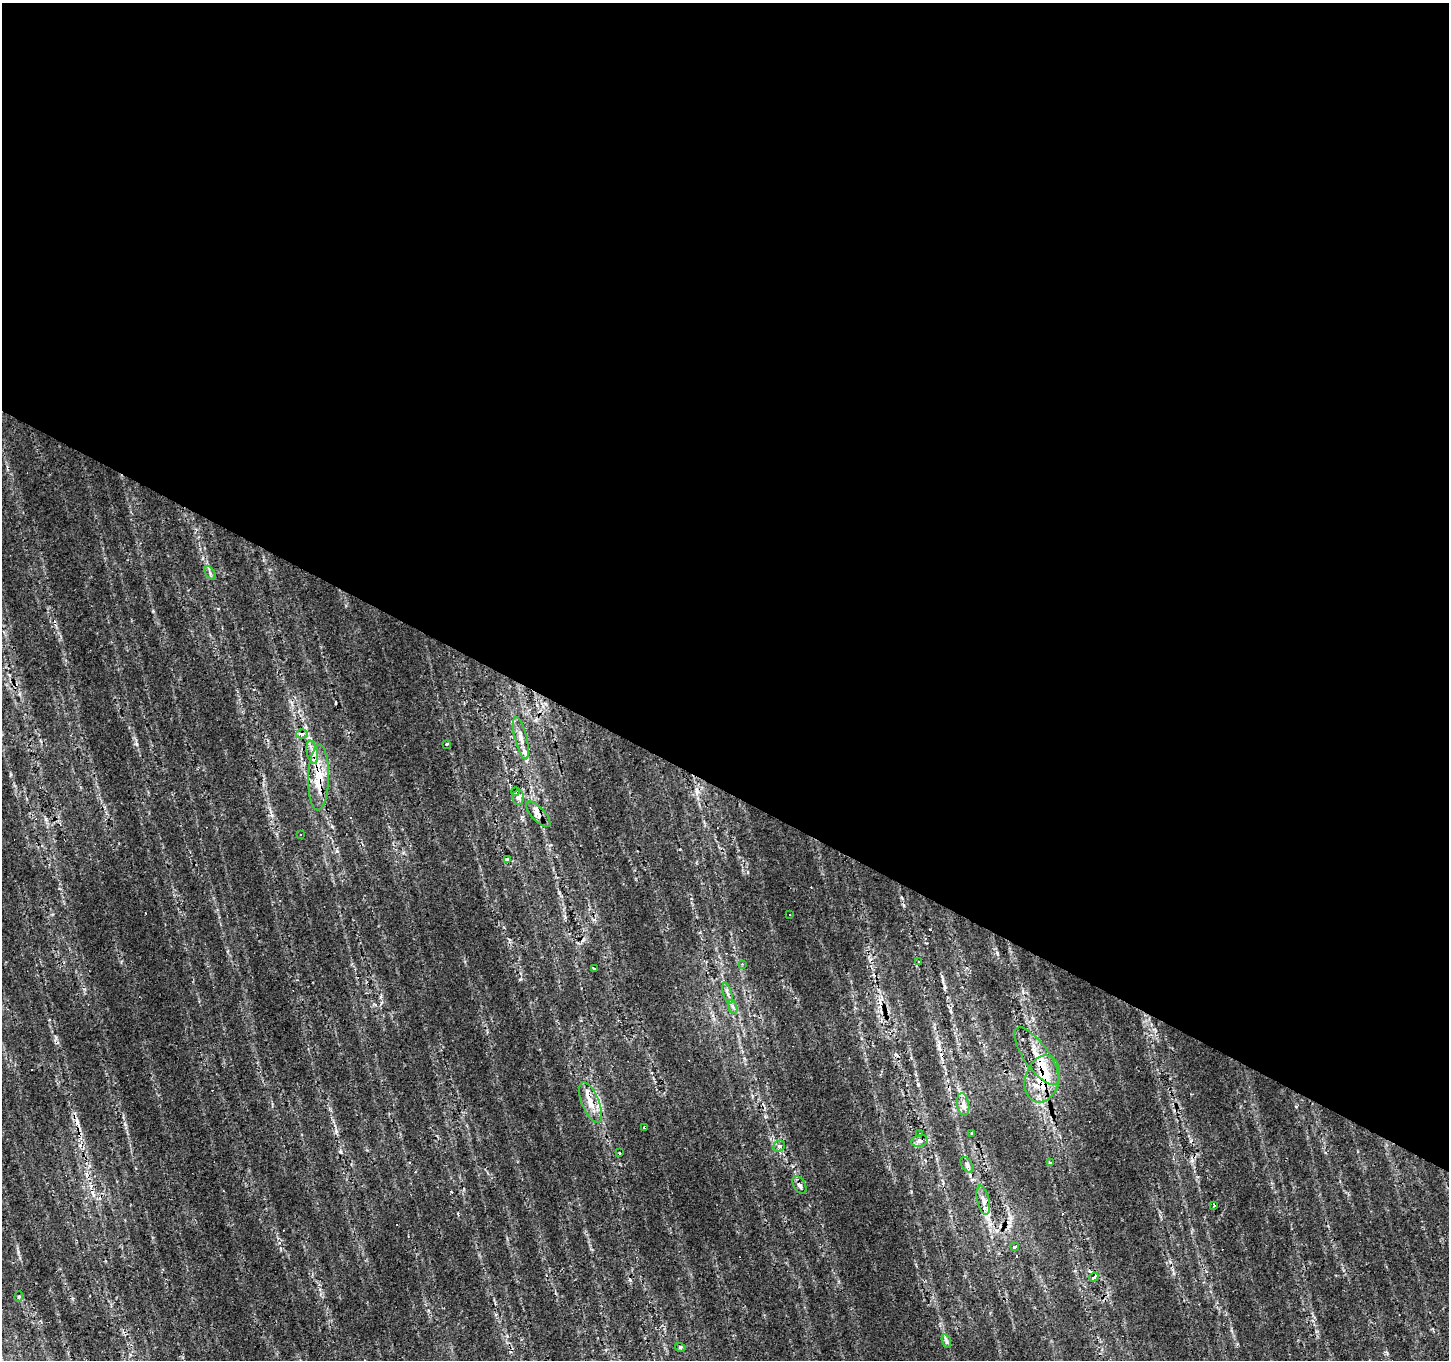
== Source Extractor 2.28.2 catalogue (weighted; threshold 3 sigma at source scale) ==
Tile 3 of 4 x 4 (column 3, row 1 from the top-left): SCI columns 2898-4344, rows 4332-5689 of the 5792 x 5881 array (HDU 1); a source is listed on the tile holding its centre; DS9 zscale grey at full resolution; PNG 1451 x 1362 px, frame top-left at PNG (2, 3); each listed source drawn as its Kron ellipse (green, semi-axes under 4 px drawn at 4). Shown black and unused: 58% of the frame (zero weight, under 2 of 3 exposures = <1% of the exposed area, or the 3 px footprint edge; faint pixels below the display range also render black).
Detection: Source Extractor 2.28.2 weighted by HDU 2 'WHT'; one run over the whole footprint, this tile lists its part. Background 0.0153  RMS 0.0065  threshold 0.0292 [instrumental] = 3 sigma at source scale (4.5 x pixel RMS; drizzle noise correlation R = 1.50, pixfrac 1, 0.0396/0.0396 arcsec/px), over >= 5 px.
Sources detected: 54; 13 cosmic-ray / hot-pixel residue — neither listed nor drawn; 4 inside a brighter listed object's ellipse — not listed separately; the other 37 listed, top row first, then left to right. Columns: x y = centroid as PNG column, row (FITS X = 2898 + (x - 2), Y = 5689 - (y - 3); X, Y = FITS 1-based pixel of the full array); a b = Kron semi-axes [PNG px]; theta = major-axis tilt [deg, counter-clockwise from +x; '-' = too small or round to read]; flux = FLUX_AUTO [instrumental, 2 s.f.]
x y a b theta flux
210 573 8 4 -55 1.3
302 734 6 4 -2 2.6
521 738 22 6 -76 5.8
446 744 3 3 - 2.8
312 752 12 5 -78 4
319 778 33 10 88 19
516 792 4 3 - 2.7
518 797 7 5 89 2.2
538 814 16 6 -47 4.2
300 834 3 2 - 0.66
507 859 4 3 - 3.8
789 915 3 3 - 1.7
919 961 3 2 - 0.64
742 964 3 3 - 0.56
594 968 4 3 - 2.2
727 993 11 3 -75 2
733 1007 7 4 -71 1.6
1037 1056 34 12 -55 15
1042 1079 24 17 73 26
591 1102 21 8 -68 8.7
963 1105 11 6 -81 3.6
644 1128 3 2 - 4.5
972 1133 3 3 - 1.3
920 1134 4 3 - 8.9
919 1141 8 6 11 2.2
779 1146 6 5 - 1.4
620 1153 3 2 - 1.1
1050 1162 3 3 - 7.2
967 1165 8 5 -56 1.7
800 1185 10 5 -58 2.3
983 1200 15 6 -77 3.6
1214 1205 3 2 - 0.66
1015 1247 4 3 - 7
1094 1277 5 3 - 6.8
19 1297 5 4 - 0.98
946 1341 7 4 -71 1.3
680 1347 5 3 - 0.84
Overlapping masked pixels (flux is a lower limit): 5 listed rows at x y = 319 778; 538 814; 1037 1056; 1042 1079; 1015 1247
Unlisted compact peaks at least as high as the median listed source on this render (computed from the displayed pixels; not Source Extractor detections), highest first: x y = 272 815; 137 744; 56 1038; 18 1252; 520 979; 84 989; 279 1243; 550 845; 918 1084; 1296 1107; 507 1336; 700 932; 72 1299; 930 929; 332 826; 218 609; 1314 1317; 1173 1273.